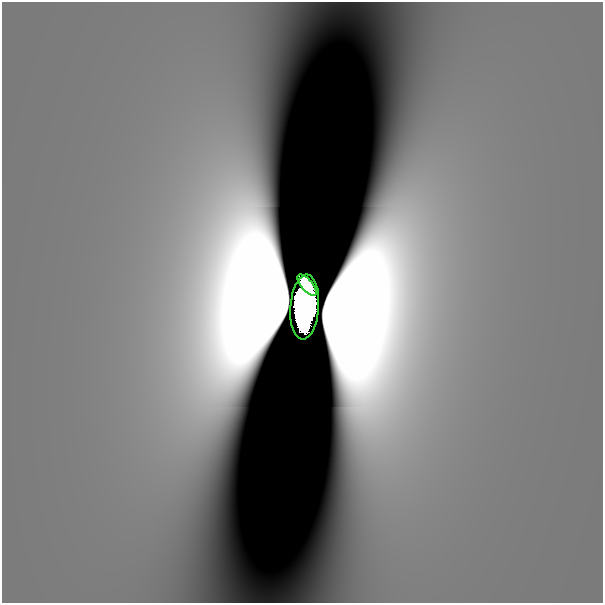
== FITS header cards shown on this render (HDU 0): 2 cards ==
NAXIS1  =                  601
NAXIS2  =                  601

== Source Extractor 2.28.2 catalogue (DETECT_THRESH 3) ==
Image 601 x 601 px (HDU 0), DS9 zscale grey, 1 PNG px = 1 image px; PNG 605 x 605 px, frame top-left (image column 1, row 601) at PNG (2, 2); each listed source drawn as its Kron ellipse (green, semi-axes under 4 px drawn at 4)
Background 5.45e-10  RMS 4.1e-10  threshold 1.24e-09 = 3 sigma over >= 5 px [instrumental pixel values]
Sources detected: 4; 2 with non-positive FLUX_AUTO (blend fragments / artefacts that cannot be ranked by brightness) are neither listed nor drawn; the other 2 listed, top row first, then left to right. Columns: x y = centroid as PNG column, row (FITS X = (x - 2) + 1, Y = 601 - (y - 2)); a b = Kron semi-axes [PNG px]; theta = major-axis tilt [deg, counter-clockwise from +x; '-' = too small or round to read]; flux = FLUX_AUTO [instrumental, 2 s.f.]
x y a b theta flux
307 285 13 5 -51 3.1
305 307 32 14 86 45
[2 non-positive-flux detections neither listed nor drawn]